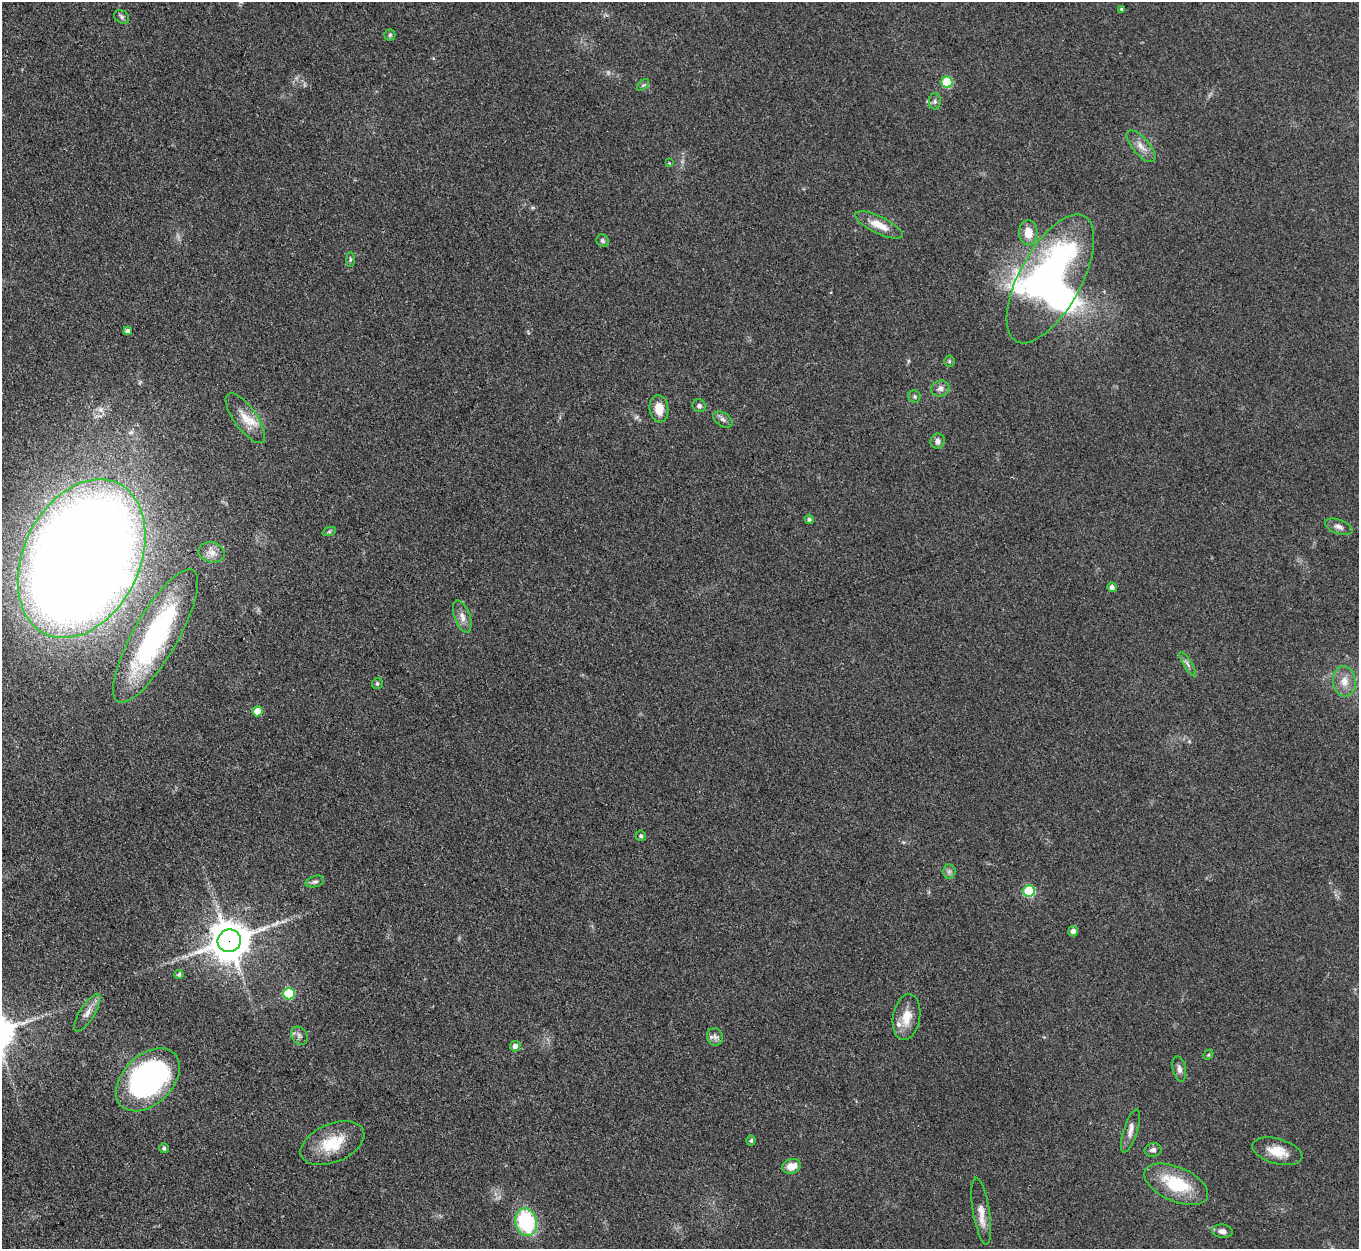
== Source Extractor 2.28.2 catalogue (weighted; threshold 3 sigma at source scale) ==
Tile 7 of 4 x 4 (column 3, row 2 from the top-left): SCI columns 2715-4071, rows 2770-4016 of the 5429 x 5414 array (HDU 1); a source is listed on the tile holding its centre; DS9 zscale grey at full resolution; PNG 1361 x 1251 px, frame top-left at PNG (2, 2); each listed source drawn as its Kron ellipse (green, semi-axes under 4 px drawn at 4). Shown black and unused: <1% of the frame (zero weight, under 3 of 4 exposures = <1% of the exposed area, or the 3 px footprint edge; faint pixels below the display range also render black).
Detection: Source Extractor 2.28.2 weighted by HDU 2 'WHT'; one run over the whole footprint, this tile lists its part. Background 0.108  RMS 0.0067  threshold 0.03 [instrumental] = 3 sigma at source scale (4.5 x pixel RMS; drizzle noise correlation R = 1.50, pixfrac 1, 0.05/0.05 arcsec/px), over >= 5 px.
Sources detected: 65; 2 inside a brighter object's white glare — neither listed nor drawn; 2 inside a brighter listed object's ellipse — not listed separately; the other 61 listed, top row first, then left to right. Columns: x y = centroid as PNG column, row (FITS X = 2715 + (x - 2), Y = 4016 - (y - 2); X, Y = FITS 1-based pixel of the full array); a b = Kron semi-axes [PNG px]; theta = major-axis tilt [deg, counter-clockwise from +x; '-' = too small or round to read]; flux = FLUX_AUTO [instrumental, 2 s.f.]
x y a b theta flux
1121 9 4 3 - 0.9
122 17 8 6 -35 1.9
390 35 5 5 - 1.1
947 82 5 5 - 37
643 85 7 4 43 1.2
935 101 8 6 -89 1.7
1141 146 20 8 -49 6.3
669 163 4 4 - 0.51
879 225 26 8 -25 11
1028 233 12 9 -89 9.5
603 241 7 6 - 1.4
350 259 7 4 90 1.1
1050 279 71 31 61 240
128 331 4 4 - 2.2
949 361 5 5 - 1
940 388 9 8 - 3.2
915 396 6 6 - 1.3
699 406 7 6 - 2
659 409 13 9 -84 9.9
245 418 29 11 -54 12
723 419 11 6 -31 2.5
938 441 8 7 - 2.9
809 519 4 4 - 1.3
1339 527 14 7 -20 3.8
329 532 7 4 19 1.1
212 552 13 10 -15 5.4
82 558 84 58 64 2200
1112 587 5 5 - 2.6
462 617 17 7 -70 5
155 636 76 22 60 120
1188 664 14 4 -59 2.4
1344 681 15 11 -83 7.8
377 684 6 5 - 1.1
257 711 5 5 - 10
641 836 5 5 - 1.4
949 872 7 6 - 2
315 882 9 5 16 1.8
1029 891 6 5 - 47
1073 931 5 5 - 3.3
229 941 12 11 - 2100
179 974 4 4 - 1.3
289 994 6 6 - 48
87 1013 21 7 57 5.9
907 1017 23 13 81 12
299 1036 10 7 -56 2.6
715 1037 9 8 - 3.1
515 1046 5 5 - 2.8
1208 1055 6 4 44 0.82
1179 1069 13 6 -78 3.1
148 1080 37 24 44 180
1130 1131 22 7 72 5.1
751 1140 5 4 - 1.5
332 1143 34 19 23 25
164 1148 5 5 - 1.4
1153 1150 8 6 13 2.4
1277 1151 26 12 -16 13
791 1166 9 7 18 8.1
1176 1184 34 17 -24 36
981 1211 34 8 -81 8.2
526 1222 14 10 -75 56
1222 1231 10 6 -6 3.8
Overlapping masked pixels (flux is a lower limit): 2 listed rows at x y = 155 636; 229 941